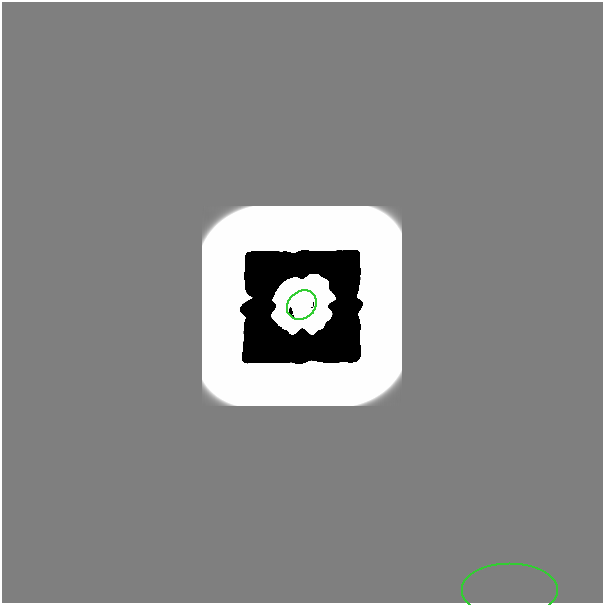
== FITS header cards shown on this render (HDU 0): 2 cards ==
NAXIS1  =                  601
NAXIS2  =                  601

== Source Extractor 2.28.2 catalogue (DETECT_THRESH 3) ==
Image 601 x 601 px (HDU 0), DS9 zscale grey, 1 PNG px = 1 image px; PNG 605 x 605 px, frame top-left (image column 1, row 601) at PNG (2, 2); each listed source drawn as its Kron ellipse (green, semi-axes under 4 px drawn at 4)
Background 0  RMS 3.9e-44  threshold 1.18e-43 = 3 sigma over >= 5 px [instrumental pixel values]
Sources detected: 6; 4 with non-positive FLUX_AUTO (blend fragments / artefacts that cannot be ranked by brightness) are neither listed nor drawn; the other 2 listed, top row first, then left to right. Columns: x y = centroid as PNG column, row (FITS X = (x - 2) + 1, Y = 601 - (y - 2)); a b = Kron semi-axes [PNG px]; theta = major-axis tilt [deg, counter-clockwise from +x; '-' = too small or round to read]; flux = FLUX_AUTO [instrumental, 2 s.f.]
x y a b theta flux
302 305 16 13 42 2.3e+01
510 591 48 27 0 2.4e-18
At the frame edge (FLAGS 8, measured only in part): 1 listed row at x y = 510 591
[4 non-positive-flux detections neither listed nor drawn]